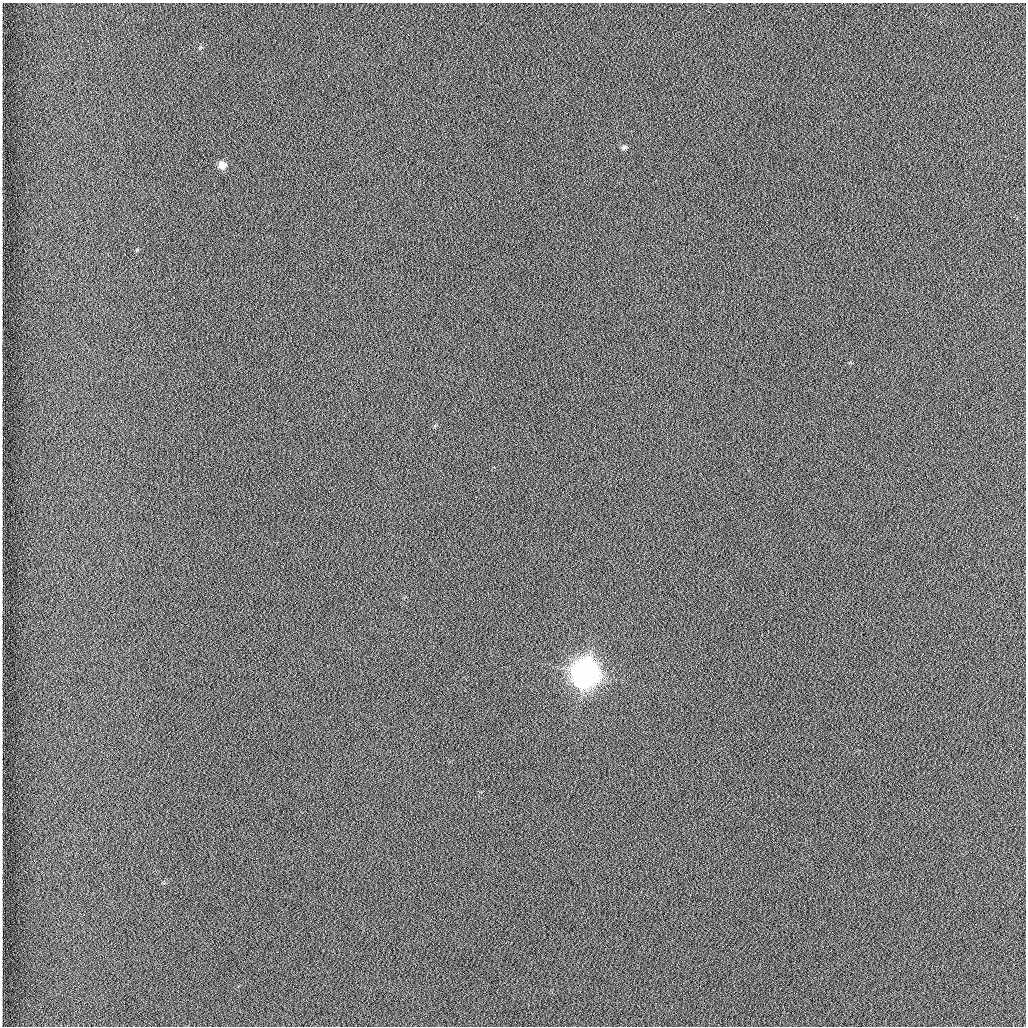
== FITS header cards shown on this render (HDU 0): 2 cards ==
NAXIS1  =                 1024 /fastest changing axis
NAXIS2  =                 1024 /next to fastest changing axis

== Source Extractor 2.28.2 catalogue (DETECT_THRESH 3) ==
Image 1024 x 1024 px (HDU 0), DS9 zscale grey, 1 PNG px = 1 image px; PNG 1028 x 1028 px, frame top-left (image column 1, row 1024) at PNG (2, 3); no overlay
Background 1260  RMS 5.9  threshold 17.8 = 3 sigma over >= 5 px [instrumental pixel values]
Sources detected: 3; all 3 listed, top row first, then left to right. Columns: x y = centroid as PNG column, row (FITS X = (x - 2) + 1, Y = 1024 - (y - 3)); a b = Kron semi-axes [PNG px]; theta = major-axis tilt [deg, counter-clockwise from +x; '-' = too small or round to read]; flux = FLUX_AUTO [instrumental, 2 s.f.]
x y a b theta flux
624 147 7 5 11 920
222 165 9 8 - 3400
585 673 10 9 - 910000